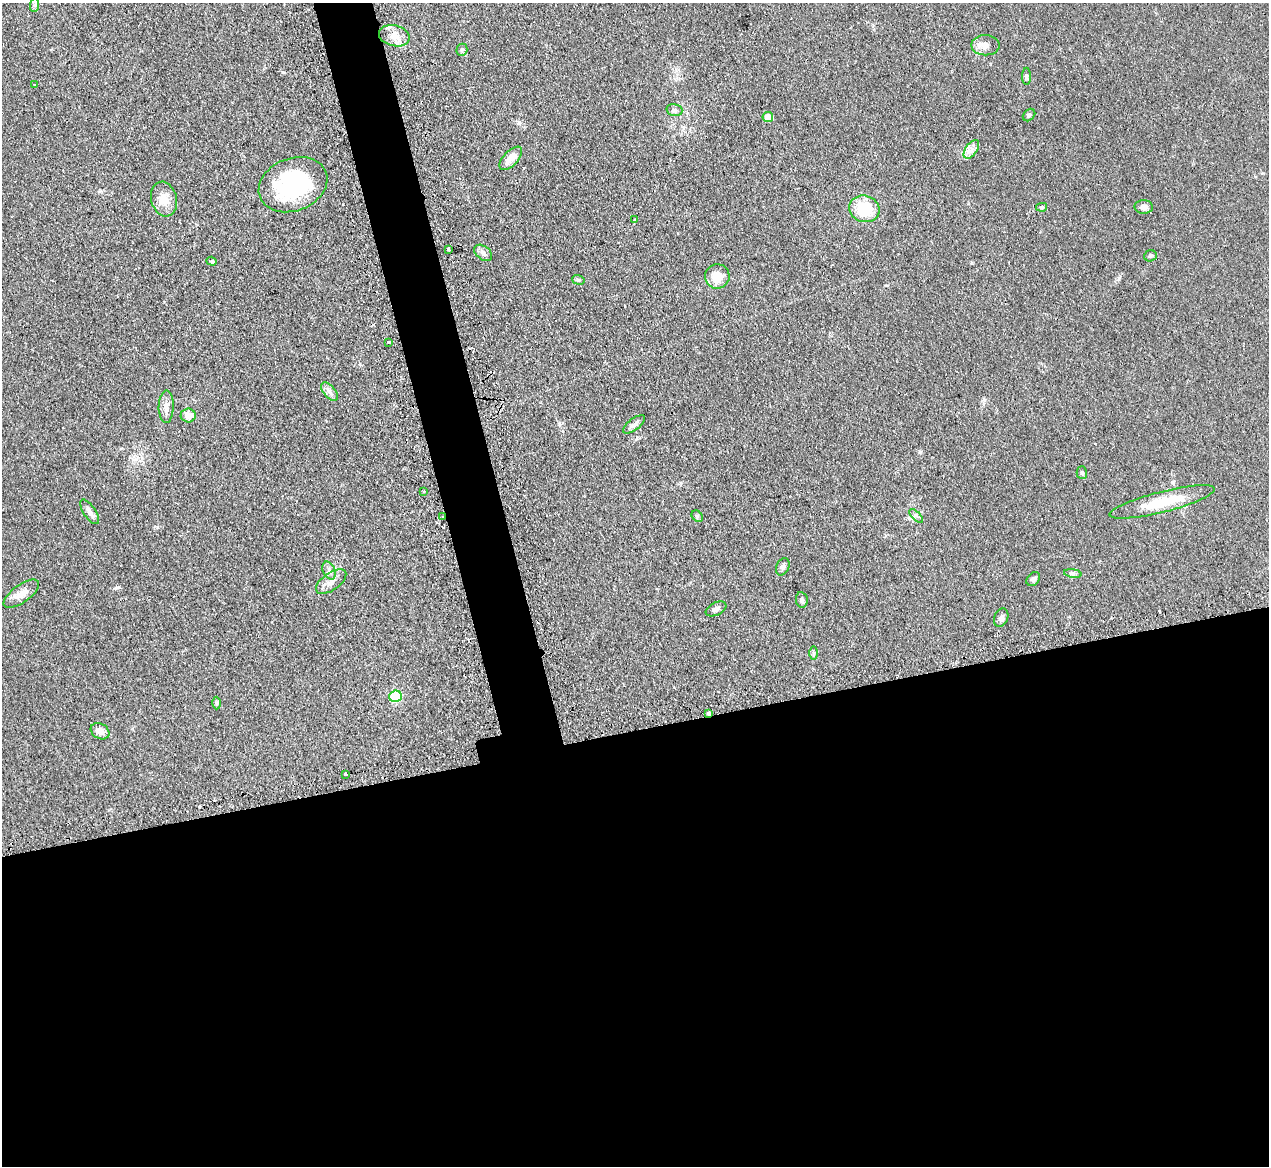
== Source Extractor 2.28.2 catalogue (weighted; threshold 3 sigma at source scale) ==
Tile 15 of 4 x 4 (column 3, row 4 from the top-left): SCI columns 2567-3833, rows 165-1328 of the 5133 x 5106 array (HDU 1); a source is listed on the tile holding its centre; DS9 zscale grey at full resolution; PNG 1271 x 1168 px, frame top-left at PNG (2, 3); each listed source drawn as its Kron ellipse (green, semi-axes under 4 px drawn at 4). Shown black and unused: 40% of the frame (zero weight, under 2 of 3 exposures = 4% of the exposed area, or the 3 px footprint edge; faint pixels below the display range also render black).
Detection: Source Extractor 2.28.2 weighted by HDU 2 'WHT'; one run over the whole footprint, this tile lists its part. Background 0.107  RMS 0.0075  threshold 0.0336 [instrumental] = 3 sigma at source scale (4.5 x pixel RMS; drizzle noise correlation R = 1.50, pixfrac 1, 0.05/0.05 arcsec/px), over >= 5 px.
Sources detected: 55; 4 cosmic-ray / hot-pixel residue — neither listed nor drawn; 1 inside a brighter listed object's ellipse — not listed separately; the other 50 listed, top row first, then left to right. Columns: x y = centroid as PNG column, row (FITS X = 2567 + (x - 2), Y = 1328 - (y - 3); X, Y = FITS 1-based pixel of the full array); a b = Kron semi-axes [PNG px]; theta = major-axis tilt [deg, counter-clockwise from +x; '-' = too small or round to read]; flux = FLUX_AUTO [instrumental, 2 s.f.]
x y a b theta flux
35 5 7 4 89 1.5
394 36 15 10 -13 8.4
985 45 14 10 0 5.2
462 50 6 5 - 1.2
1026 76 8 4 -90 1.3
35 85 4 2 - 0.67
674 110 8 6 -15 1.8
1029 115 7 5 45 1.8
768 117 5 5 - 10
971 149 10 6 54 3.7
511 158 14 7 46 8.1
293 185 35 26 21 71
164 199 17 12 -75 9.8
1042 207 5 4 - 1.1
1144 207 9 7 -1 3.5
864 209 15 13 -16 24
635 220 3 3 - 0.79
448 249 3 2 - 1.6
483 253 10 6 -37 2.9
1150 256 6 5 - 1.2
212 261 5 4 - 0.93
717 276 12 12 - 12
578 280 6 4 -17 1.2
389 342 3 3 - 1.7
329 392 11 6 -49 3
166 407 16 7 88 4.4
188 415 7 7 - 6.6
634 424 13 5 37 2.9
1082 473 6 5 - 1.3
424 491 3 2 - 0.84
1162 502 54 10 14 26
90 512 14 6 -56 3.4
697 516 6 5 - 1
916 516 9 3 -45 1.2
442 517 3 2 - 1.2
783 567 9 6 66 2.1
329 570 9 6 -65 2.9
1073 573 9 4 -9 1.6
1033 579 8 6 46 1.9
331 581 17 8 35 5.9
21 594 21 9 36 7.1
802 600 8 6 -81 1.7
716 609 11 6 26 3
1001 618 9 6 67 2.5
813 653 7 4 90 1.3
395 696 6 5 - 74
216 703 6 4 89 1.1
709 713 3 3 - 13
100 731 10 7 -32 5.4
345 775 4 3 - 2
Overlapping masked pixels (flux is a lower limit): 2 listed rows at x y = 442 517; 709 713
Unlisted compact peaks at least as high as the median listed source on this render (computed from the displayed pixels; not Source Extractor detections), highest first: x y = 116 588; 157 527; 920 452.